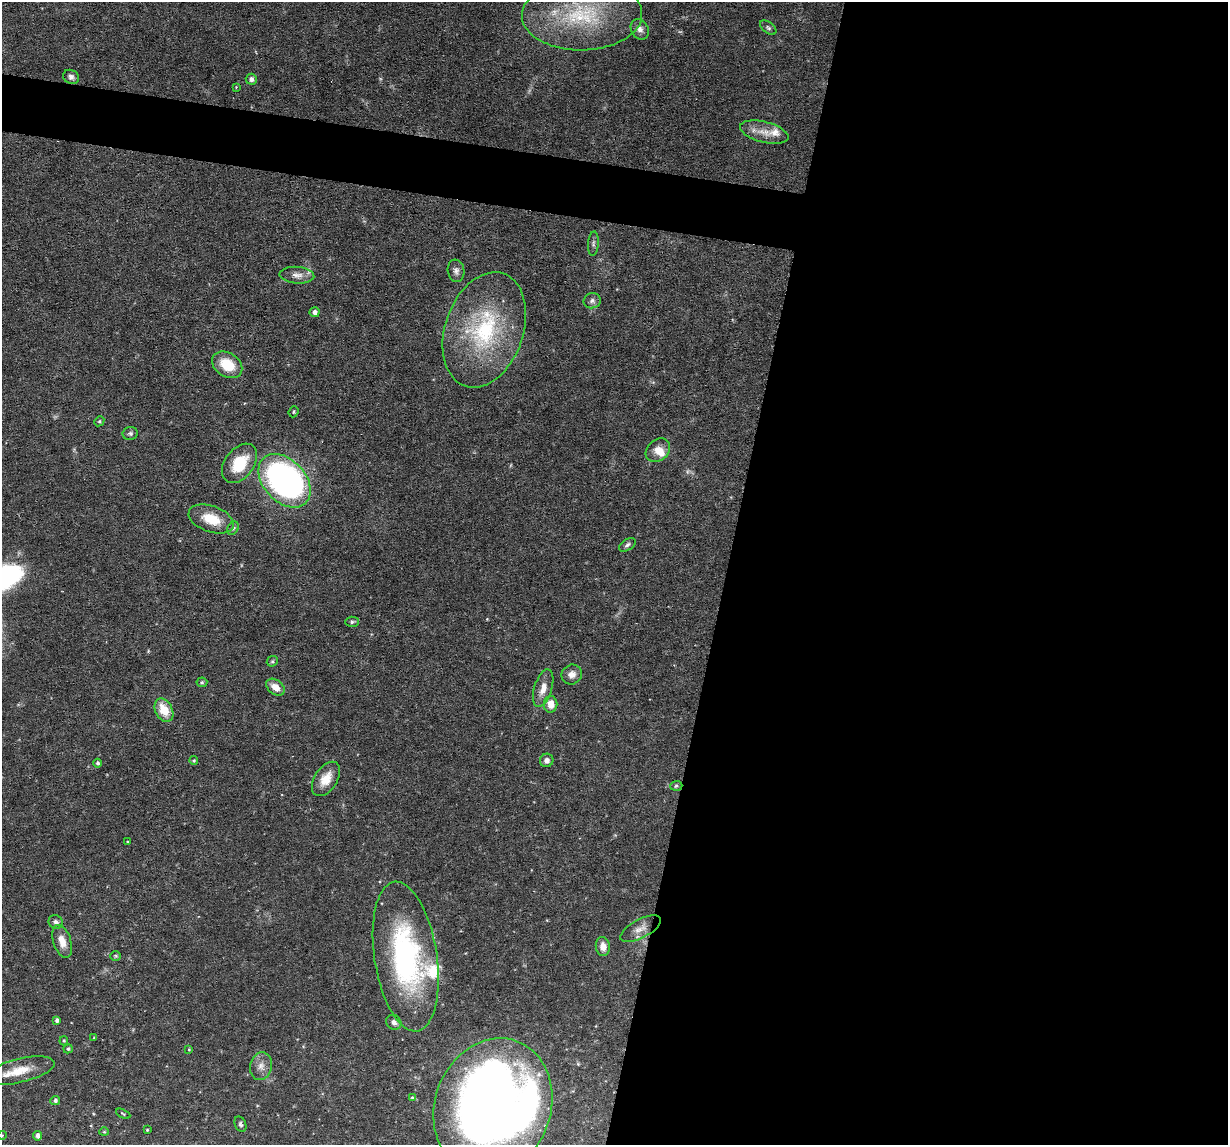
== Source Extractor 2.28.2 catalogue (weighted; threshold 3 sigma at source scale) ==
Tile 12 of 4 x 4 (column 4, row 3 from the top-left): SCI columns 3680-4905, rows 1262-2404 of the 4905 x 4927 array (HDU 1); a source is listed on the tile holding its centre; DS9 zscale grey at full resolution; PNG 1230 x 1147 px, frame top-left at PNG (2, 2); each listed source drawn as its Kron ellipse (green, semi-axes under 4 px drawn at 4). Shown black and unused: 44% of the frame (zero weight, under 3 of 6 exposures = <1% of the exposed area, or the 3 px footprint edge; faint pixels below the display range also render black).
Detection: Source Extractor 2.28.2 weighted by HDU 2 'WHT'; one run over the whole footprint, this tile lists its part. Background 0.0749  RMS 0.0043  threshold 0.0175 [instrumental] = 3 sigma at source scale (4.09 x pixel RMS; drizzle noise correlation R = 1.36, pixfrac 0.8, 0.05/0.05 arcsec/px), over >= 5 px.
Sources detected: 67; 2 too faint to see at this stretch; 1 inside a brighter object's white glare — neither listed nor drawn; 4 inside a brighter listed object's ellipse — not listed separately; the other 60 listed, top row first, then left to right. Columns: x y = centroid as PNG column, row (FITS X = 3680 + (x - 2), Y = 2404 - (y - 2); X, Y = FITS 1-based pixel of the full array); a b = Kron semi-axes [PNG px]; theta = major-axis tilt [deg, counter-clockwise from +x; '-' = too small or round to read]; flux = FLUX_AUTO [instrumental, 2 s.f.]
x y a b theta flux
582 15 60 35 1 42
768 28 9 5 -38 0.97
640 29 11 8 -59 2.1
71 77 8 7 - 1.4
251 79 5 5 - 1.6
236 87 4 4 - 0.31
764 132 25 10 -14 5.9
593 244 12 5 85 1.2
456 271 11 8 -81 1.7
297 275 17 8 -4 2.9
592 301 8 7 - 1.5
314 312 5 5 - 1.8
484 330 59 39 71 48
227 365 16 12 -34 11
294 412 6 5 - 0.55
99 421 5 4 - 0.53
130 433 8 6 11 1.1
658 450 13 10 41 4.1
239 463 22 14 53 14
285 481 31 21 -47 150
211 519 23 13 -20 10
233 528 7 5 57 0.85
627 545 9 5 34 1.1
352 622 7 5 3 0.73
272 661 6 5 - 0.72
572 674 10 9 - 2.9
202 682 5 5 - 0.62
275 687 10 7 -38 4.1
543 688 19 9 73 4.4
551 704 8 6 -88 4.4
164 710 12 8 -62 8.2
194 760 4 4 - 0.48
547 760 7 6 - 1.7
98 763 4 4 - 0.91
326 779 19 11 57 6.4
676 786 6 5 - 0.75
127 842 2 2 - 0.32
56 922 7 6 - 1.3
640 929 22 9 28 3.8
62 941 17 9 -72 4.5
603 946 10 7 -83 3.4
116 956 5 5 - 0.53
406 957 76 31 -81 81
57 1020 4 3 - 1.2
394 1022 8 7 - 1.7
94 1038 3 2 - 0.31
64 1041 4 4 - 0.47
68 1049 5 4 - 0.73
189 1049 4 4 - 0.41
261 1066 14 10 76 3.3
19 1071 36 12 13 9.2
412 1097 4 4 - 0.46
55 1100 5 4 - 1.1
493 1107 70 58 70 430
123 1114 7 3 -26 0.42
240 1124 8 5 -67 1
147 1130 3 3 - 0.42
104 1132 4 4 - 0.48
2 1135 4 4 - 0.39
37 1136 5 4 - 1.8
Isophote crosses this tile's border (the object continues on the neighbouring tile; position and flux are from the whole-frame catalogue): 2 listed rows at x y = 493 1107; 2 1135